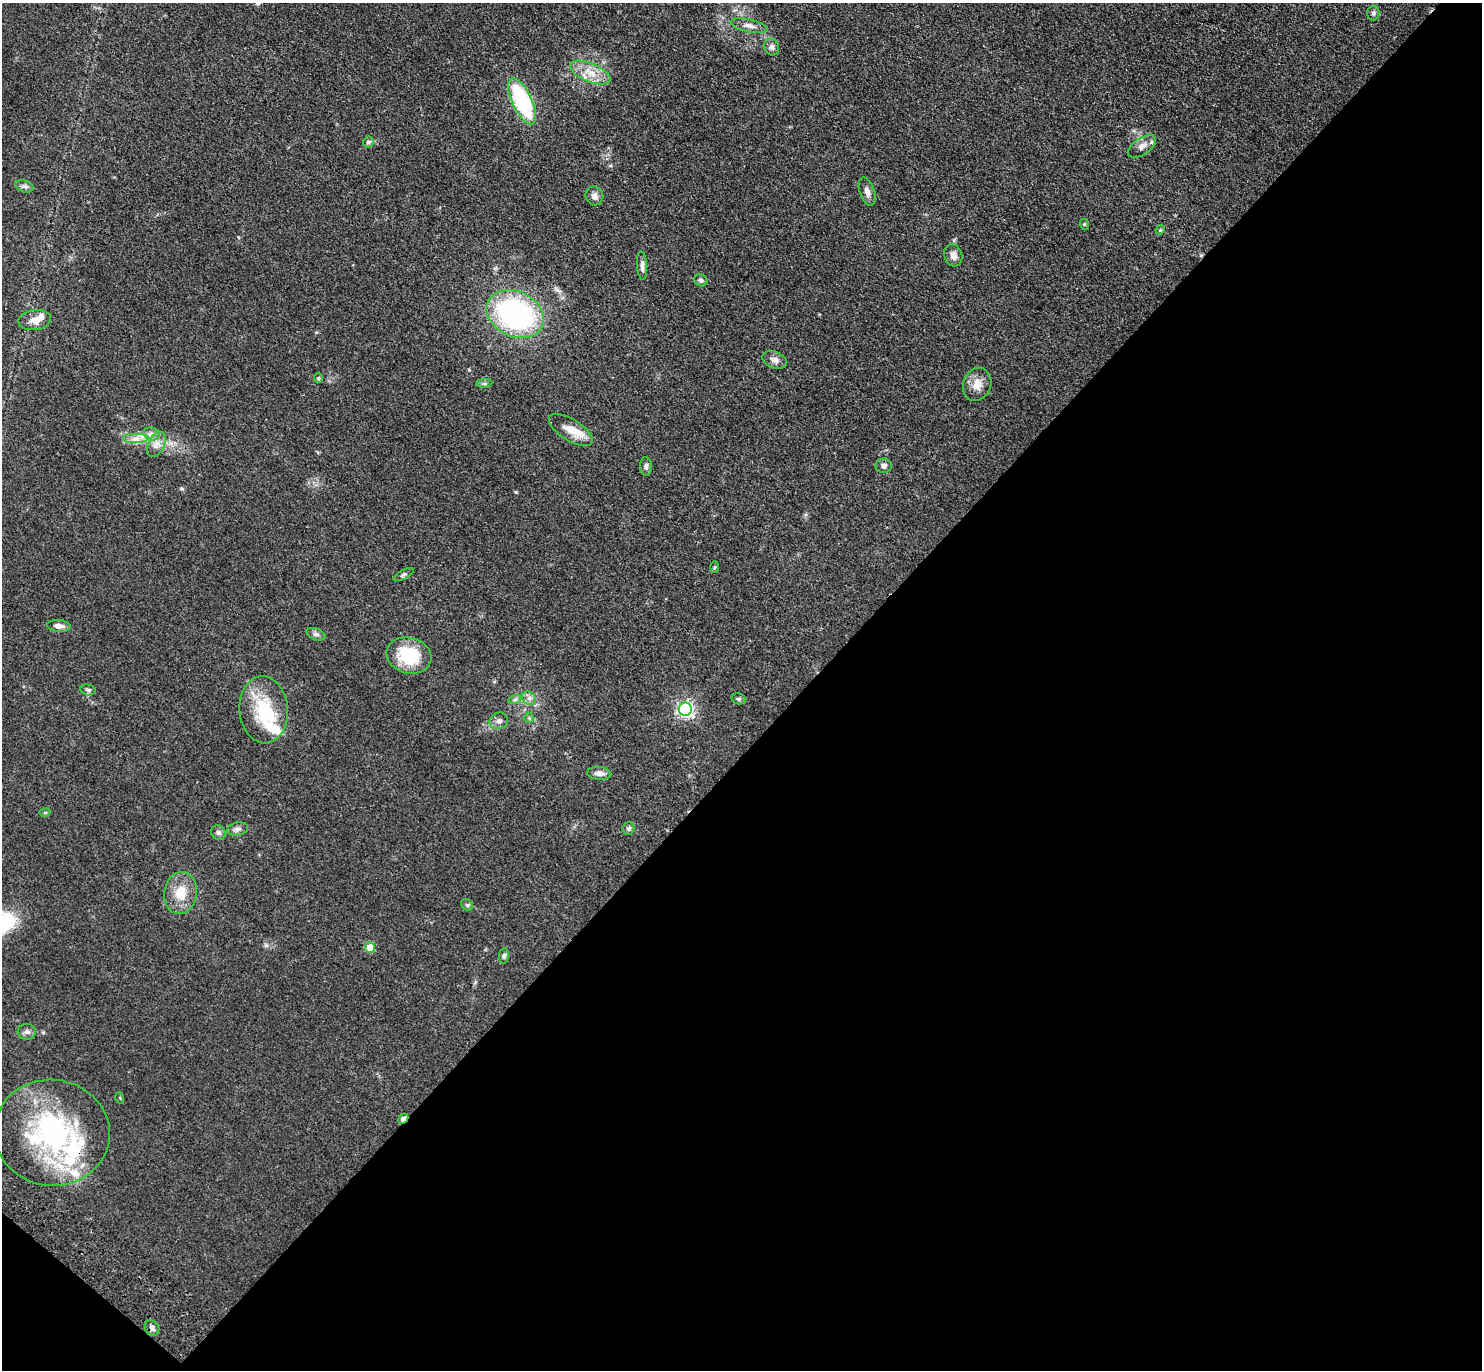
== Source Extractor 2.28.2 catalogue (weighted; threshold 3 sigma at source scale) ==
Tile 15 of 4 x 4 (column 3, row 4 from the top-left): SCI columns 3047-4526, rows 248-1615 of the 6091 x 6109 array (HDU 1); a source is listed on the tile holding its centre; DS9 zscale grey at full resolution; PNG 1484 x 1372 px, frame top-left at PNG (2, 3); each listed source drawn as its Kron ellipse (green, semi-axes under 4 px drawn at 4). Shown black and unused: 46% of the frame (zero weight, under 3 of 4 exposures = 6% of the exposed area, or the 3 px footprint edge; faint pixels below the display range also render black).
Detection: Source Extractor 2.28.2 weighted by HDU 2 'WHT'; one run over the whole footprint, this tile lists its part. Background 0.0386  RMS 0.0045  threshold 0.0203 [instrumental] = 3 sigma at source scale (4.5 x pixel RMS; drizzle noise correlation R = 1.50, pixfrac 1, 0.05/0.05 arcsec/px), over >= 5 px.
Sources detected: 61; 1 inside a brighter object's white glare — neither listed nor drawn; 6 inside a brighter listed object's ellipse — not listed separately; the other 54 listed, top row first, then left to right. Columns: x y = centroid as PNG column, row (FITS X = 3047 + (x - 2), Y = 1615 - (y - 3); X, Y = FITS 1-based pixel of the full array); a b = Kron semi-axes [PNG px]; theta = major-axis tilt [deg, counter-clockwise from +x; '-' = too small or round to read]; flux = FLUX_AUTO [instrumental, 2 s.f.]
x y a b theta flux
1373 13 7 6 - 1.1
749 26 19 6 -12 2.8
772 47 9 7 -61 1.5
590 73 21 9 -22 6.7
522 101 25 10 -65 45
368 142 5 5 - 1
1142 146 16 8 35 3
24 186 9 5 -19 1.2
867 192 14 7 -72 2.5
594 196 9 9 - 2.1
1084 224 5 3 - 0.43
1160 230 5 4 - 0.45
953 255 11 9 -72 2.5
642 266 14 5 -86 1.9
701 280 7 5 -29 1
515 314 30 22 -27 91
35 320 16 10 8 4.7
775 360 13 8 -20 2.3
318 378 5 4 - 0.52
484 383 8 4 7 0.79
977 384 17 14 69 5
571 430 25 10 -32 6.1
151 434 8 6 -19 1.7
136 439 13 5 0 2.9
156 444 13 8 65 3
646 466 9 6 -87 1.3
884 466 8 7 - 1.6
714 567 6 4 88 0.48
403 575 11 4 26 0.98
59 626 12 6 -6 2.2
316 634 10 5 -21 1.3
409 656 23 18 -16 20
88 690 7 5 -15 1.1
529 698 7 6 - 1.6
515 699 6 4 19 0.74
739 699 7 5 -14 0.84
685 709 6 6 - 130
264 710 33 24 -85 22
529 718 5 5 - 0.64
499 721 9 8 - 1.8
599 773 12 6 -4 2.4
45 813 6 4 1 0.51
629 828 6 6 - 1.2
238 829 10 6 10 1.5
218 833 8 7 - 1.2
181 893 21 16 81 9.3
467 905 6 5 - 0.85
370 947 5 5 - 8.9
504 956 8 5 82 1
27 1032 9 7 -5 1.6
120 1098 5 3 - 0.4
403 1119 6 3 46 5.8
52 1133 58 53 -6 82
152 1328 8 7 - 1.6
Overlapping masked pixels (flux is a lower limit): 1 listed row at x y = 403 1119